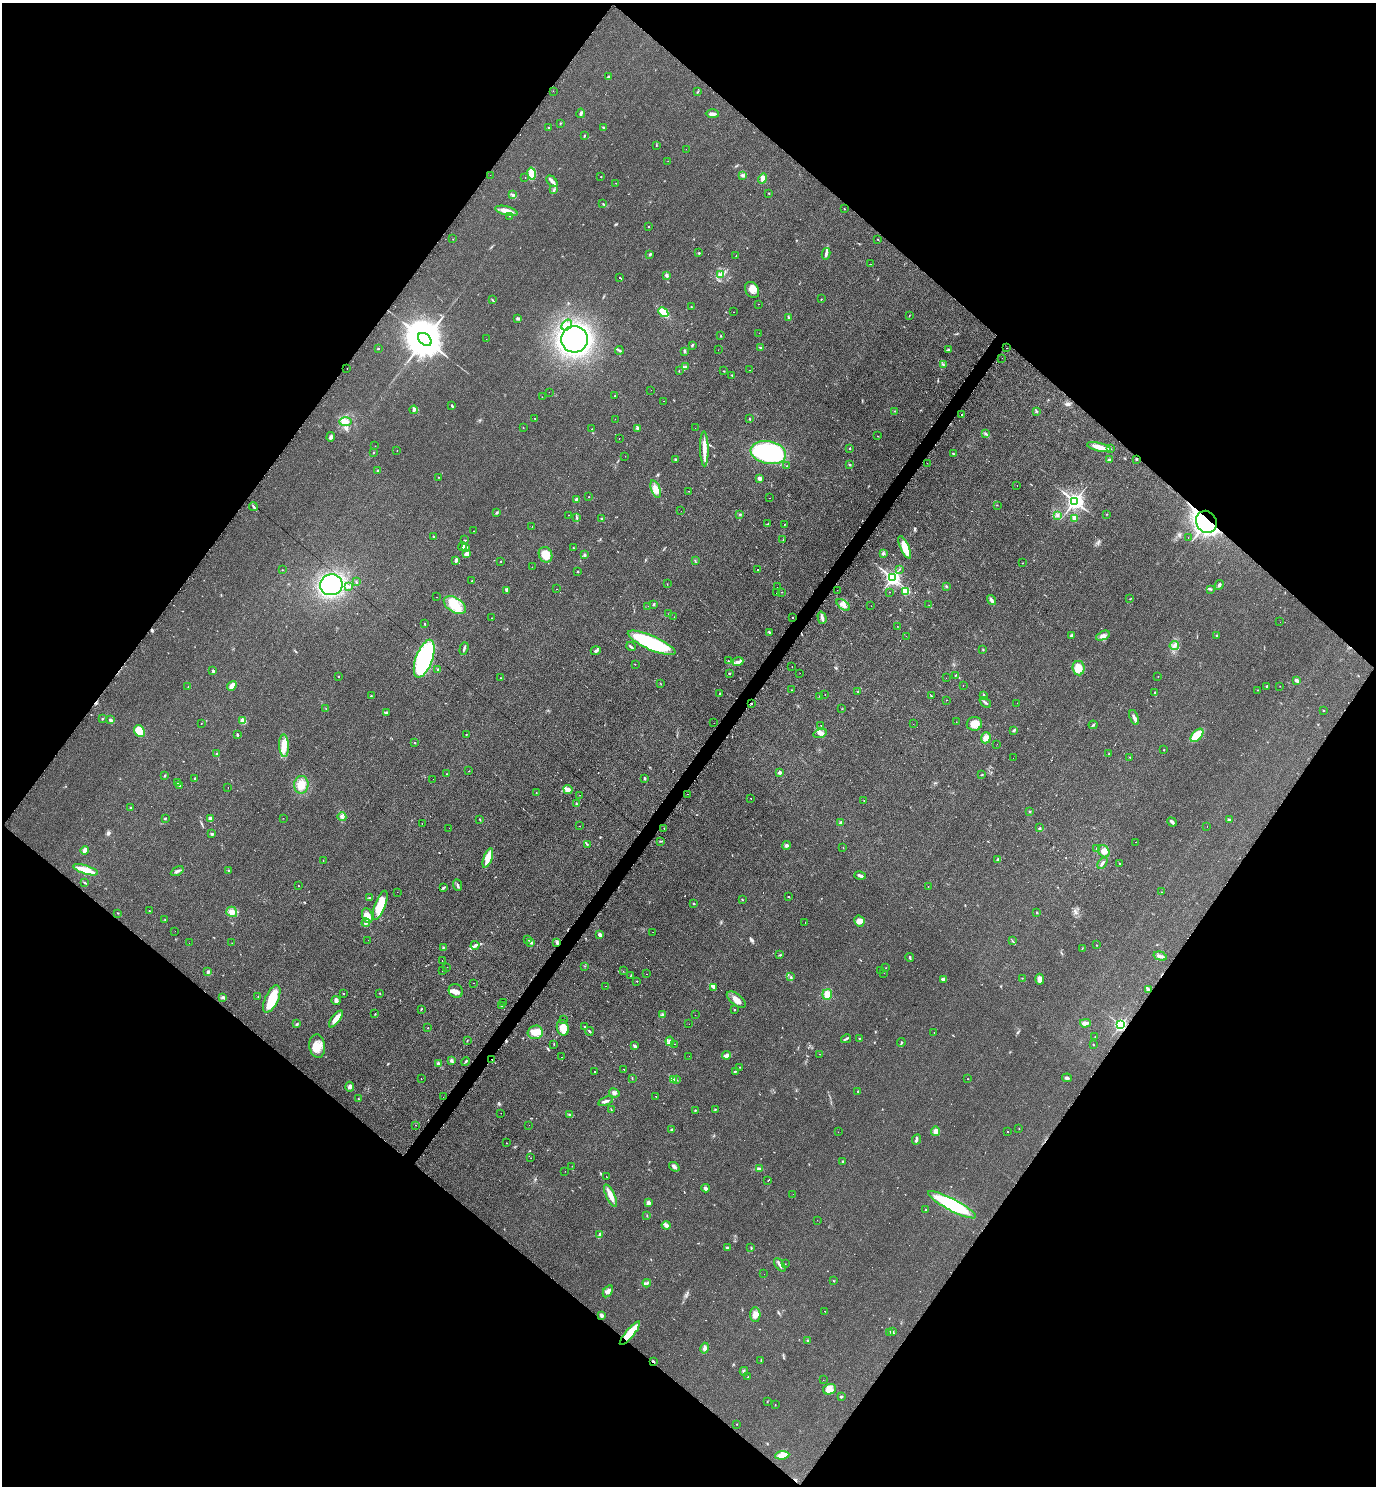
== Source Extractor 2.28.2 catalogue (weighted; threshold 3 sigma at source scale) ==
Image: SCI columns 159-5653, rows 12-5947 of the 5962 x 5951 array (HDU 1 of 3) = the unmasked area's bounding box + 8 px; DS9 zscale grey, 4 x 4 block average (1 PNG px = mean of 4 x 4 image px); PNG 1378 x 1488 px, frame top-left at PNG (2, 3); each listed source drawn as its Kron ellipse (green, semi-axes under 4 px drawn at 4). Shown black and unused: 50% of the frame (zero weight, under 2 of 3 exposures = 2% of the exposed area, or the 3 px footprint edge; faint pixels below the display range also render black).
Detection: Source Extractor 2.28.2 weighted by HDU 2 'WHT'. Background 0.0787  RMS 0.011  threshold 0.0515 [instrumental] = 3 sigma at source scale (4.5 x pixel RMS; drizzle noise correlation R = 1.50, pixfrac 1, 0.05/0.05 arcsec/px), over >= 5 px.
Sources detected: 575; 50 cosmic-ray / hot-pixel residue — neither listed nor drawn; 8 coinciding with a brighter row at this scale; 13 inside a brighter listed object's ellipse — not listed separately; of the other 504, all 500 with FLUX_AUTO >= 0.966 (the completeness limit of this list) listed and drawn (4 fainter detections not listed), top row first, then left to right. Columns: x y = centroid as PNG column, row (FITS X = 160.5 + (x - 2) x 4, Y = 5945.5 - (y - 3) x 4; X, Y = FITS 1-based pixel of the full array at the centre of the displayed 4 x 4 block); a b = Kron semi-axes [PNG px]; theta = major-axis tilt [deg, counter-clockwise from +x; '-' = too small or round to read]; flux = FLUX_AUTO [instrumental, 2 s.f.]
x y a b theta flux
608 77 2 2 - 28
553 91 2 2 - 1.2
697 92 3 2 - 3.8
581 113 5 2 - 12
712 114 6 2 -1 28
560 123 2 2 - 3.8
548 127 2 2 - 3
603 128 3 2 - 8.2
584 136 2 2 - 5.1
656 146 2 2 - 2.2
686 149 2 2 - 1.8
668 161 2 2 - 5.2
532 173 6 4 -78 78
490 175 2 2 - 3.5
743 175 3 2 - 9.1
601 176 2 2 - 5.9
525 178 2 2 - 1.7
763 179 5 3 - 23
552 181 7 3 -47 17
616 183 2 2 - 1.8
553 190 3 2 - 4.7
769 193 2 2 - 3.3
513 195 3 2 - 8
603 204 2 2 - 2.7
844 209 2 2 - 3.5
506 211 11 4 -14 54
509 216 2 2 - 1.5
649 227 2 2 - 8.8
453 239 2 2 - 2.2
878 239 2 2 - 3.7
699 253 2 2 - 5.5
650 254 3 2 - 8.9
826 254 6 2 80 14
736 256 2 2 - 2.1
871 264 2 2 - 2.2
721 274 2 2 - 4.4
667 275 4 3 - 13
620 278 2 2 - 15
752 290 8 6 -56 48
821 299 2 2 - 2.6
492 300 3 2 - 5.5
759 304 2 2 - 1.6
691 306 2 2 - 5.5
663 312 6 4 -46 83
734 312 2 2 - 3.9
909 316 3 2 - 2.6
788 317 4 2 - 8.7
518 319 4 2 - 8.9
567 325 6 4 54 32
759 333 2 2 - 1.5
721 336 2 2 - 4.9
425 339 8 5 -43 31000
486 339 2 2 - 1.4
574 339 13 13 - 2000
692 345 3 2 - 7.5
760 347 3 2 - 7.5
378 348 2 2 - 2.9
1006 348 2 2 - 2
619 350 4 2 - 10
718 350 2 2 - 1.5
948 350 3 2 - 6.3
685 351 4 3 - 8.6
1002 358 2 2 - 1.8
943 365 2 2 - 4.5
686 366 2 2 - 3.8
347 369 2 2 - 2.4
749 370 2 2 - 3.3
679 371 2 2 - 2.2
724 371 2 2 - 3.5
732 375 3 2 - 3.2
651 390 2 2 - 1.5
549 392 2 2 - 2.6
614 396 2 2 - 11
542 397 2 2 - 1.7
664 401 2 2 - 14
452 406 3 2 - 7.2
414 410 4 3 - 16
895 411 2 2 - 1.8
1036 411 3 2 - 6
961 414 2 2 - 20
535 418 2 2 - 2.8
615 419 2 2 - 2
749 419 3 2 - 4.2
346 422 6 4 0 31
523 427 2 2 - 3
638 428 3 3 - 17
695 428 2 2 - 0.97
592 429 2 2 - 17
985 434 2 2 - 3.7
877 436 2 2 - 2.3
331 437 5 3 - 12
619 438 2 2 - 10
375 446 2 2 - 1.3
1099 447 12 3 -14 95
850 448 3 2 - 4.7
1110 448 3 2 - 4
704 449 17 3 -89 81
397 451 2 2 - 2.3
768 452 18 11 -10 1000
373 453 2 2 - 3.3
953 454 3 2 - 6.4
625 456 2 2 - 0.98
676 459 3 2 - 5.7
1136 459 2 2 - 5.8
1109 460 3 3 - 9.5
927 463 2 2 - 2.5
849 465 3 2 - 6.7
787 466 2 2 - 4.9
377 471 2 2 - 4.9
438 477 2 2 - 1.8
759 478 3 3 - 18
1017 486 2 2 - 13
656 489 9 4 -69 52
688 491 2 2 - 2.3
589 497 2 2 - 3.6
770 498 2 2 - 2.4
576 499 2 2 - 62
1075 501 3 3 - 3400
997 505 2 2 - 2
253 506 5 2 - 9.7
681 511 2 2 - 1.5
497 513 3 2 - 8.8
740 514 3 2 - 7.4
1107 514 2 2 - 2.5
568 515 2 2 - 1.5
1057 515 3 2 - 6.3
576 518 3 2 - 4.9
1075 518 2 2 - 150
602 519 2 2 - 15
1206 522 11 10 - 1300
768 524 3 2 - 6.6
784 524 2 2 - 2.4
532 527 2 2 - 11
473 531 2 2 - 5.2
434 537 3 2 - 7
1188 537 2 2 - 3.7
465 540 2 2 - 2.9
783 540 2 2 - 2.2
462 547 4 2 - 11
465 547 2 2 - 5.4
905 547 12 4 -66 120
573 548 2 2 - 3.8
883 553 3 2 - 6.5
467 554 4 3 - 21
546 555 8 6 -65 110
584 555 2 2 - 32
456 560 3 2 - 13
501 561 2 2 - 4.6
695 561 2 2 - 2.4
1023 563 2 2 - 1.2
532 567 2 2 - 2.5
900 569 2 2 - 2.3
282 570 2 2 - 1.9
757 570 2 2 - 11
577 571 2 2 - 12
892 578 2 2 - 2400
356 581 3 2 - 4.3
472 581 2 2 - 2.6
667 584 2 2 - 2.3
331 585 11 10 - 860
1219 585 5 3 - 16
348 586 4 2 - 9.8
947 586 2 2 - 9.2
777 587 2 2 - 2.7
557 589 2 2 - 1.6
1210 589 3 2 - 5
507 590 3 3 - 17
837 590 2 2 - 6.6
906 591 2 2 - 370
782 592 2 2 - 1.8
889 592 2 2 - 5.9
777 593 2 2 - 6.3
437 597 2 2 - 5.8
1130 599 2 2 - 2.7
991 600 5 3 - 19
653 604 2 2 - 4
455 605 12 7 -32 130
843 605 8 4 -36 30
929 605 2 2 - 2.1
648 606 2 2 - 1.4
871 606 2 2 - 1.2
669 613 2 2 - 2.8
674 617 2 2 - 1.7
793 617 2 2 - 5.3
492 618 2 2 - 2.6
822 618 6 3 -74 18
1280 622 2 2 - 1.1
424 624 2 2 - 4.8
898 626 2 2 - 1.4
770 632 3 2 - 5.8
1071 635 3 2 - 9.3
1216 635 2 2 - 6.9
906 636 2 2 - 1.2
1103 636 7 4 25 26
652 643 26 7 -24 590
1174 646 5 3 - 16
631 647 5 2 - 9.5
464 649 6 2 71 12
983 649 2 2 - 3
596 651 5 3 - 14
424 659 20 8 70 880
728 661 2 2 - 2.6
738 662 5 3 - 21
635 664 2 2 - 2.1
792 666 2 2 - 2.8
1078 668 7 6 - 79
438 669 2 2 - 3.9
213 671 3 2 - 10
729 673 2 2 - 16
800 673 2 2 - 1.2
955 675 2 2 - 3.6
339 676 2 2 - 2.4
1158 676 2 2 - 1.9
500 678 2 2 - 2
946 678 2 2 - 1.8
1296 680 4 2 - 22
661 683 2 2 - 2.4
232 686 5 3 - 43
963 686 2 2 - 2.9
1267 686 3 2 - 7.6
1280 686 2 2 - 1.9
188 687 2 2 - 3.2
792 690 2 2 - 2.3
1258 690 2 2 - 4.1
858 692 2 2 - 2.3
1155 692 2 2 - 13
720 694 2 2 - 3.5
825 695 2 2 - 3.7
371 696 2 2 - 3.3
820 696 2 2 - 3.2
931 696 2 2 - 11
984 696 4 2 - 11
946 700 2 2 - 3
985 702 7 2 -39 12
1017 703 2 2 - 1.1
751 704 2 2 - 26
326 709 2 2 - 3
842 709 2 2 - 1.1
1324 710 2 2 - 2.9
386 713 4 2 - 6.8
1134 718 8 3 -69 19
102 719 3 2 - 2.8
111 720 3 2 - 9.9
243 721 4 3 - 33
956 722 2 2 - 2
201 723 2 2 - 4.3
714 723 2 2 - 2.8
913 724 2 2 - 3
974 724 8 7 - 63
1093 725 4 2 - 5
821 726 2 2 - 2.8
1014 730 3 2 - 12
139 731 6 5 - 150
820 733 7 3 17 18
466 734 2 2 - 2
237 735 3 2 - 9.4
1197 735 8 4 47 140
986 738 5 5 - 41
415 743 2 2 - 6.6
997 744 2 2 - 1.1
284 746 11 5 -87 64
1164 750 2 2 - 2.2
217 754 3 2 - 6.8
1109 754 2 2 - 2.2
1130 757 2 2 - 3.8
1013 758 2 2 - 1.2
469 771 2 2 - 2.2
780 772 2 2 - 58
447 774 2 2 - 2.4
982 775 2 2 - 5
164 776 3 2 - 4.3
195 778 2 2 - 3.9
645 778 3 2 - 7.2
433 779 2 2 - 1.4
177 783 3 2 - 5
301 785 9 7 83 66
180 786 2 2 - 8.6
228 788 2 2 - 11
568 789 5 4 - 44
536 792 2 2 - 1.6
688 794 2 2 - 2.2
580 795 2 2 - 3.9
751 799 2 2 - 2.3
864 800 2 2 - 1.8
576 804 3 2 - 5.9
130 808 2 2 - 3.7
1030 812 2 2 - 4
342 817 4 2 - 11
165 818 2 2 - 5.4
210 818 3 2 - 13
283 818 2 2 - 4
480 820 3 2 - 3.5
1229 820 2 2 - 31
1172 822 5 2 - 15
422 823 2 2 - 3.9
840 823 3 3 - 11
580 826 2 2 - 3.5
1207 826 2 2 - 2.4
449 828 2 2 - 3.8
1040 828 2 2 - 6.6
664 829 2 2 - 3.5
212 834 3 2 - 8.5
660 841 3 2 - 5
1136 842 2 2 - 2.3
587 844 2 2 - 3.1
786 845 5 3 - 13
843 847 2 2 - 1.5
1097 849 2 2 - 5.3
84 850 4 3 - 23
1104 851 6 5 - 45
488 858 10 4 71 99
323 860 2 2 - 3.4
997 860 3 2 - 3.8
1102 863 6 2 57 14
1120 863 2 2 - 2
86 870 13 3 -18 98
229 870 3 2 - 7.9
177 871 7 3 29 17
860 875 6 2 -14 20
84 883 3 2 - 5
298 885 2 2 - 2.1
457 885 6 2 -69 11
928 886 2 2 - 1.9
443 888 3 2 - 8.8
397 892 2 2 - 2.4
1162 892 2 2 - 2.1
788 897 2 2 - 3
369 898 2 2 - 10
742 899 2 2 - 4.1
694 904 2 2 - 4.4
380 905 15 5 69 160
149 910 2 2 - 4.7
232 912 6 5 - 32
1037 912 2 2 - 3.5
118 913 2 2 - 3.3
367 916 7 5 -67 49
165 920 2 2 - 2.8
859 921 5 5 - 32
805 922 2 2 - 6
366 923 4 2 - 9.3
175 931 2 2 - 3.4
653 932 2 2 - 1.2
600 935 3 2 - 20
528 939 3 2 - 4.3
368 940 2 2 - 1.2
1012 941 3 2 - 5.2
531 942 3 3 - 11
557 942 3 2 - 8.8
189 943 2 2 - 5.1
232 943 2 2 - 2.3
475 945 4 3 - 15
1097 945 2 2 - 2.9
443 947 2 2 - 4.7
1082 948 2 2 - 2.4
780 955 2 2 - 3.5
1160 956 7 3 -16 17
910 957 4 2 - 8.8
442 960 2 2 - 18
585 966 2 2 - 1.6
447 967 2 2 - 0.99
886 968 2 2 - 1.6
880 970 2 2 - 1.9
442 971 2 2 - 8.1
623 971 2 2 - 2.3
208 972 2 2 - 48
884 973 2 2 - 1.6
646 974 2 2 - 2.6
630 976 2 2 - 3.1
791 977 3 2 - 4.4
1022 978 2 2 - 2.2
944 979 3 3 - 19
1040 979 5 4 - 40
637 981 2 2 - 3
473 983 2 2 - 6.8
606 986 2 2 - 2.8
714 988 4 2 - 10
1148 989 4 2 - 9.9
456 991 7 6 - 33
343 993 2 2 - 3.3
380 993 2 2 - 3.7
827 994 5 4 - 52
223 997 4 2 - 9.7
258 997 2 2 - 2.4
272 999 15 6 65 160
736 1000 11 5 -39 49
336 1001 4 4 - 15
503 1002 2 2 - 4.5
501 1006 3 2 - 4.6
421 1009 3 2 - 4.4
734 1009 2 2 - 3.5
375 1014 2 2 - 3
662 1015 3 2 - 8.8
695 1015 2 2 - 7.7
336 1019 10 4 53 62
563 1019 2 2 - 3.9
1085 1023 5 3 - 28
297 1024 3 2 - 6
689 1024 2 2 - 1.6
1121 1025 2 2 - 1500
585 1027 2 2 - 29
428 1028 2 2 - 2.2
563 1028 8 6 -75 69
589 1031 4 2 - 6.1
535 1032 7 7 - 59
934 1032 2 2 - 2.2
1095 1037 2 2 - 2.1
846 1039 5 2 - 9.5
859 1039 2 2 - 3
467 1041 2 2 - 3.5
670 1041 4 3 - 15
901 1042 4 2 - 6
554 1044 2 2 - 2.2
674 1044 2 2 - 4.2
1093 1044 2 2 - 3.6
317 1046 11 8 -82 83
634 1046 3 2 - 6.9
819 1054 2 2 - 1.4
726 1055 4 3 - 16
689 1056 2 2 - 1.7
561 1057 2 2 - 1.3
492 1059 2 2 - 2.2
451 1061 4 2 - 13
465 1061 5 2 - 6.7
438 1064 4 3 - 8.9
740 1067 2 2 - 3.8
624 1069 2 2 - 3.9
735 1071 3 2 - 4.3
595 1072 2 2 - 2.7
421 1078 2 2 - 1.8
632 1078 2 2 - 2.7
1067 1078 5 3 - 16
674 1079 2 2 - 4.6
968 1079 2 2 - 1.8
676 1080 2 2 - 5.4
350 1087 5 3 - 13
858 1091 3 2 - 4.7
614 1093 5 3 - 18
656 1096 2 2 - 10
443 1097 2 2 - 2.7
358 1099 2 2 - 4.9
606 1101 8 2 19 20
611 1109 3 2 - 3.1
715 1109 2 2 - 4.3
695 1110 2 2 - 4.7
501 1113 2 2 - 2.6
570 1115 3 2 - 9.7
416 1125 2 2 - 4.2
529 1125 2 2 - 1.9
1019 1128 2 2 - 1.8
671 1130 2 2 - 6
936 1131 5 4 - 28
1007 1131 2 2 - 4.1
838 1132 2 2 - 1.3
916 1139 6 2 66 12
506 1143 2 2 - 1.7
531 1158 2 2 - 28
842 1162 3 2 - 3.8
572 1166 2 2 - 1.3
674 1167 6 3 -36 17
759 1168 2 2 - 5.2
565 1171 2 2 - 1.5
606 1176 2 2 - 8.2
768 1180 2 2 - 4.4
705 1188 4 3 - 15
793 1194 2 2 - 1.4
611 1196 12 4 -64 53
648 1203 4 3 - 19
952 1205 27 6 -28 500
926 1210 2 2 - 8.7
647 1215 2 2 - 2.6
817 1220 2 2 - 2.4
666 1225 4 3 - 18
600 1235 3 2 - 26
727 1248 2 2 - 10
751 1248 2 2 - 3.3
785 1264 2 2 - 1.8
780 1265 8 2 -53 17
764 1274 2 2 - 1.4
833 1280 3 2 - 3
647 1283 4 2 - 11
608 1291 7 4 57 26
825 1311 2 2 - 8.2
602 1315 3 3 - 15
755 1315 7 5 -88 33
889 1332 2 2 - 3.7
892 1332 2 2 - 5.4
630 1333 15 4 50 150
808 1341 3 2 - 6.2
705 1348 5 3 - 23
761 1360 3 2 - 4.1
653 1361 3 2 - 4.7
744 1371 4 2 - 8.8
748 1377 2 2 - 2.4
823 1380 2 2 - 19
829 1389 6 5 - 38
841 1396 2 2 - 12
767 1401 2 2 - 2.2
775 1405 2 2 - 2.1
736 1424 2 2 - 2.2
782 1455 7 3 6 73
Overlapping masked pixels (flux is a lower limit): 6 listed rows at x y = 1206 522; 751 704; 1121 1025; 492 1059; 630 1333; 653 1361
Diffuse or blended objects may show on this block-average render without a row.